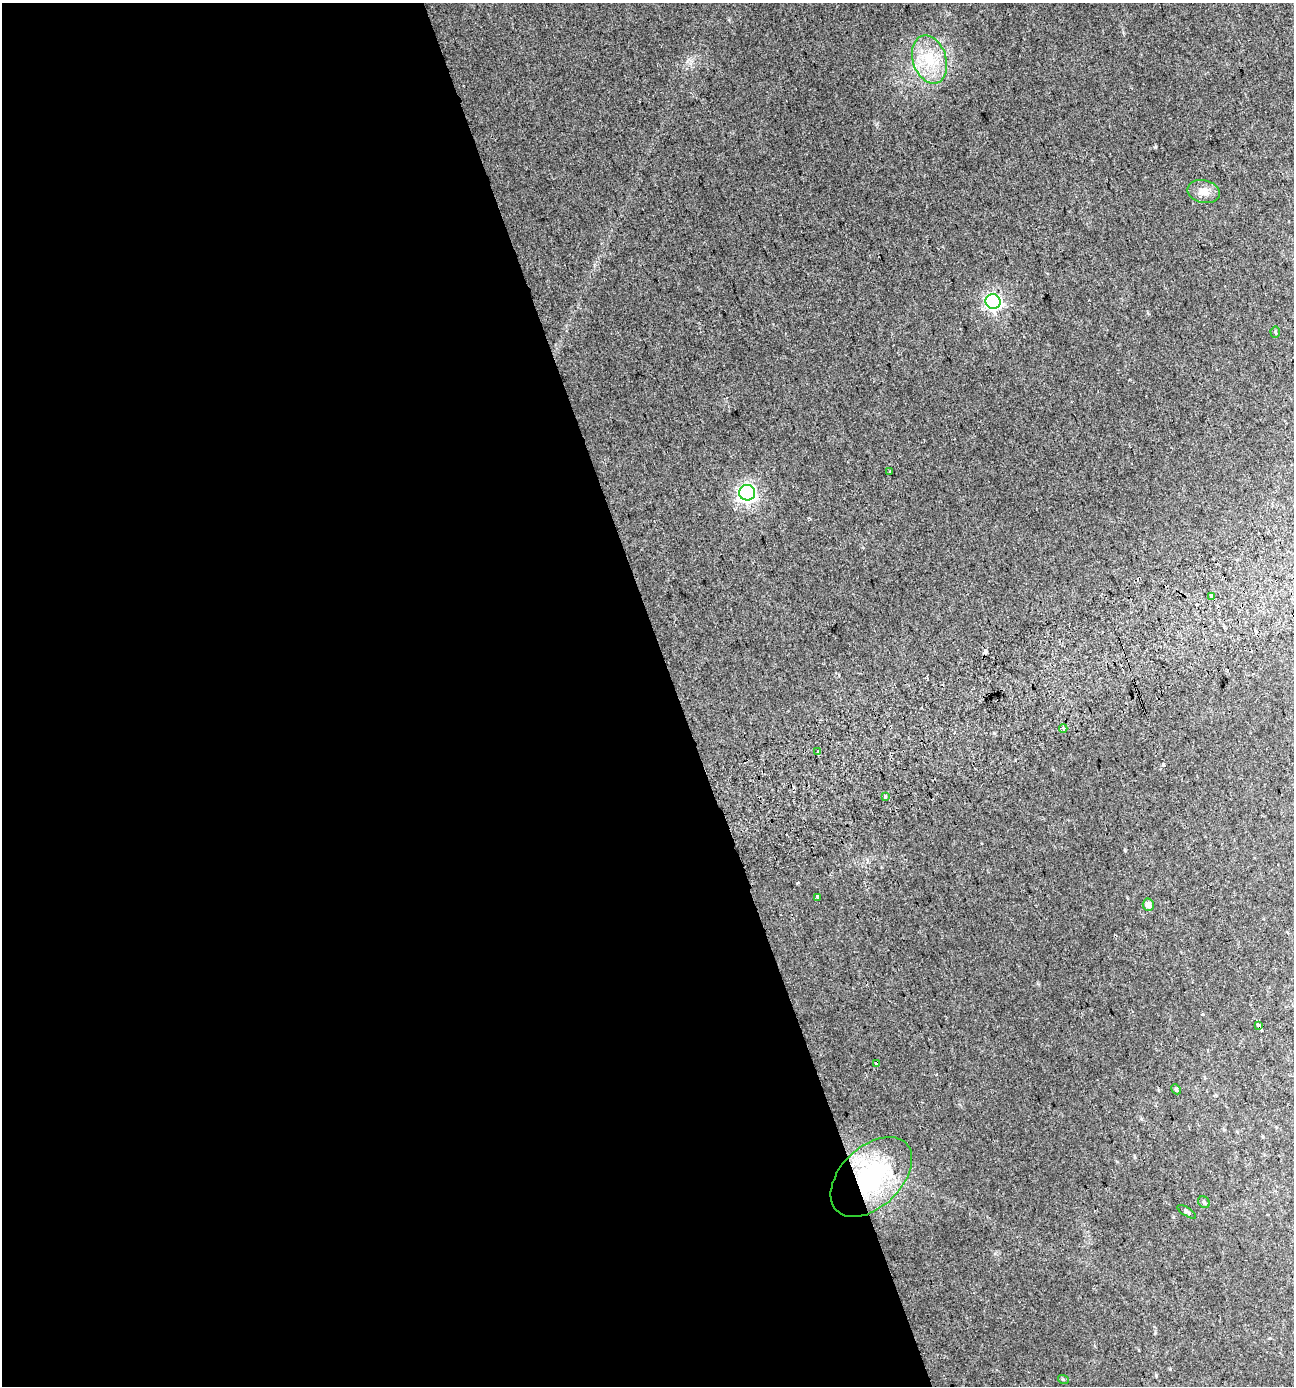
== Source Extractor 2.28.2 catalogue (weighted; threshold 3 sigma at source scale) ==
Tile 9 of 4 x 4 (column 1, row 3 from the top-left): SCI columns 103-1394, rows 1436-2819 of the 5420 x 5628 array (HDU 1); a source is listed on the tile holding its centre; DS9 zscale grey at full resolution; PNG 1296 x 1388 px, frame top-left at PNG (2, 3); each listed source drawn as its Kron ellipse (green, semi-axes under 4 px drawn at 4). Shown black and unused: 52% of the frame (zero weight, under 2 of 3 exposures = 2% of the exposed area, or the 3 px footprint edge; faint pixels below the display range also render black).
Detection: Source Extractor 2.28.2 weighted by HDU 2 'WHT'; one run over the whole footprint, this tile lists its part. Background 0.0287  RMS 0.008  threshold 0.0362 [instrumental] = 3 sigma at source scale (4.5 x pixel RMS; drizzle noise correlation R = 1.50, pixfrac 1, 0.0396/0.0396 arcsec/px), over >= 5 px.
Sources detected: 26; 7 cosmic-ray / hot-pixel residue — neither listed nor drawn; the other 19 listed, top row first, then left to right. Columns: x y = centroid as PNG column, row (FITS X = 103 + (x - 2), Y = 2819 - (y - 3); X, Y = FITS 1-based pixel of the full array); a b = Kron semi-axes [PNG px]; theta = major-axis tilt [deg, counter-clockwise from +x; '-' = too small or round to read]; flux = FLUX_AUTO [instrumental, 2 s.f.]
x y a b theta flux
930 60 25 16 -72 26
1204 191 16 11 -12 7.8
993 302 8 7 - 190
1275 332 5 5 - 0.94
890 471 3 3 - 1
747 493 8 8 - 280
1212 596 3 3 - 11
1063 728 4 3 - 1.9
818 752 4 3 - 7.8
885 796 3 3 - 29
817 897 3 2 - 2
1148 905 6 5 - 4
1258 1025 4 3 - 5.9
876 1063 3 3 - 2.2
1176 1089 5 4 - 1.5
871 1177 48 30 44 93
1204 1202 6 5 - 1.3
1187 1212 11 4 -33 1.6
1063 1379 5 3 - 0.71
Overlapping masked pixels (flux is a lower limit): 2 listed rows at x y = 1258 1025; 871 1177
Unlisted compact peaks at least as high as the median listed source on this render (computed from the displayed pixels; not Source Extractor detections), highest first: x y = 1156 147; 1156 1375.